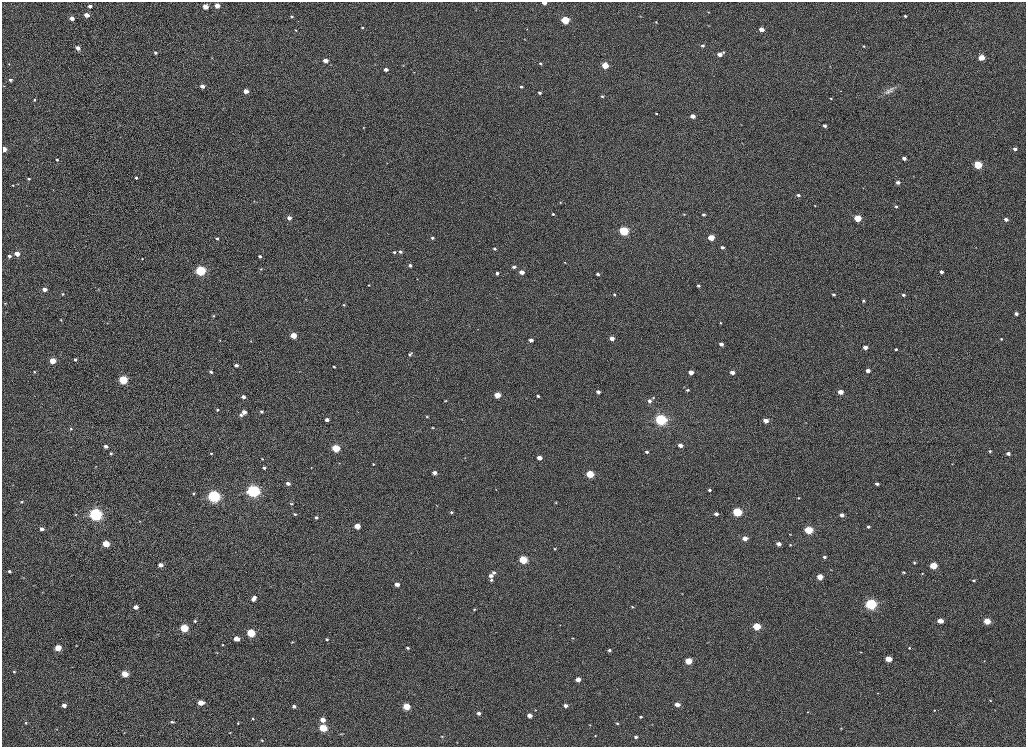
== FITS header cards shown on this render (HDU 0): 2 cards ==
NAXIS1  =                 2048
NAXIS2  =                 1489

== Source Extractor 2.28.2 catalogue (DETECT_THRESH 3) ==
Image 2048 x 1489 px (HDU 0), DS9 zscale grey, zoomed out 1/2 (1 PNG px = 2 x 2 image px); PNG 1028 x 749 px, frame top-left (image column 1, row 1489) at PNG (2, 2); no overlay
Background 1020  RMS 3.7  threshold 11.2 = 3 sigma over >= 5 px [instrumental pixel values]
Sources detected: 279; all 279 listed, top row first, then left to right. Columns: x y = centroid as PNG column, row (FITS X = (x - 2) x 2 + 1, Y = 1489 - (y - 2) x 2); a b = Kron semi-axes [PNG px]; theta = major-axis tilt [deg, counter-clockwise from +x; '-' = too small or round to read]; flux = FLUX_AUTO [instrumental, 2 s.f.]
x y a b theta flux
544 3 3 2 - 4900
217 5 3 3 - 9400
90 6 3 3 - 3400
205 7 4 3 - 12000
476 9 5 2 - 350
708 12 3 2 - 430
87 15 3 3 - 7600
292 16 3 3 - 890
640 16 3 2 - 310
905 16 3 3 - 1200
72 18 3 3 - 5000
565 20 4 3 - 46000
656 22 3 3 - 630
708 26 4 2 - 340
362 27 3 3 - 890
761 29 4 3 - 7600
296 30 3 3 - 680
524 39 2 2 - 340
702 46 4 3 - 1600
863 46 3 2 - 670
78 48 3 3 - 4100
723 52 4 3 - 850
155 53 3 3 - 1500
719 54 4 3 - 5600
981 57 4 3 - 17000
325 60 3 3 - 7700
9 64 3 3 - 540
540 64 3 3 - 1000
403 65 2 2 - 270
605 65 4 3 - 22000
386 70 3 3 - 3400
414 72 3 2 - 270
10 80 4 3 - 1800
4 86 3 2 - 370
202 86 3 3 - 3600
521 87 3 3 - 1000
246 91 3 3 - 7000
841 91 3 2 - 330
888 92 16 6 25 4400
540 93 3 2 - 1600
602 96 4 3 - 1100
831 98 3 2 - 660
34 100 3 3 - 1000
656 113 3 3 - 730
693 116 3 3 - 5700
741 124 3 2 - 290
824 126 3 3 - 2500
364 127 3 2 - 390
4 149 3 3 - 5600
1015 149 3 3 - 2300
344 155 3 2 - 250
904 158 3 3 - 3300
57 160 2 2 - 910
387 163 2 2 - 270
978 165 4 4 - 52000
136 178 3 2 - 1300
29 179 3 2 - 1200
898 182 3 3 - 3500
13 185 3 2 - 540
863 188 3 2 - 270
53 190 3 2 - 280
798 195 3 2 - 1600
254 201 2 2 - 320
560 202 3 3 - 460
815 206 2 2 - 410
896 206 3 2 - 1100
553 214 3 2 - 1000
684 214 3 2 - 620
703 215 5 3 - 1400
289 218 3 3 - 4700
857 218 4 3 - 31000
1006 219 3 3 - 2900
624 231 4 4 - 85000
711 237 4 3 - 18000
432 238 3 2 - 1300
217 239 3 2 - 1300
722 247 4 3 - 2200
494 249 3 2 - 1000
394 252 3 2 - 990
400 252 3 3 - 1700
17 254 4 3 - 8400
9 256 3 3 - 2300
260 256 3 3 - 1700
142 259 2 2 - 400
565 262 3 2 - 370
410 265 3 2 - 1600
514 267 3 3 - 2200
261 269 3 3 - 560
200 271 4 4 - 110000
522 272 3 3 - 7400
941 272 3 3 - 2600
497 273 3 2 - 1900
598 274 3 3 - 1500
417 279 2 2 - 300
369 285 3 2 - 610
698 286 3 2 - 1600
45 289 3 3 - 6300
98 289 3 2 - 300
63 294 3 3 - 990
614 294 3 2 - 780
833 294 3 2 - 1100
903 295 3 3 - 1300
306 299 3 2 - 320
863 301 3 3 - 900
5 303 2 2 - 430
344 305 3 2 - 680
1016 314 3 3 - 2500
213 316 3 2 - 790
61 320 3 3 - 610
108 323 2 2 - 290
720 323 3 2 - 590
293 335 4 3 - 16000
612 338 3 3 - 6600
1001 339 2 2 - 830
220 340 3 2 - 350
531 340 3 3 - 3500
251 341 3 2 - 360
721 344 3 3 - 4100
865 347 3 3 - 5500
896 349 3 2 - 1200
410 354 4 3 - 1400
75 360 4 3 - 1400
53 361 4 3 - 20000
236 365 3 3 - 3100
334 367 3 2 - 800
34 371 3 3 - 670
868 371 3 3 - 4300
211 372 3 2 - 1400
691 372 3 3 - 7100
732 372 3 3 - 4900
123 380 4 4 - 70000
688 390 3 3 - 990
598 392 3 3 - 3500
840 392 4 3 - 8700
497 395 4 3 - 16000
538 396 3 2 - 1300
243 397 3 3 - 3800
653 397 4 2 - 510
445 401 2 2 - 550
650 401 4 3 - 2500
217 409 3 3 - 1100
244 412 4 3 - 5600
262 412 3 3 - 1700
241 415 4 3 - 1800
427 417 4 3 - 780
327 420 3 3 - 3400
661 420 5 4 - 140000
766 421 3 3 - 6600
433 428 3 2 - 650
71 429 3 3 - 890
680 445 3 3 - 5700
106 446 3 3 - 3000
336 448 4 3 - 34000
990 451 2 2 - 990
647 452 3 3 - 1800
111 453 3 3 - 1100
211 453 4 3 - 850
1008 453 3 3 - 2700
465 458 3 2 - 390
539 458 3 3 - 7200
262 459 3 3 - 740
339 463 3 2 - 340
373 464 3 2 - 520
952 464 2 2 - 250
96 466 3 2 - 390
311 467 3 2 - 340
264 468 3 3 - 1700
435 473 3 3 - 4000
590 474 4 3 - 42000
288 483 4 3 - 3700
877 484 3 2 - 2100
496 490 3 2 - 280
709 490 3 2 - 1600
253 491 5 4 - 260000
193 493 4 3 - 870
214 496 4 4 - 260000
798 498 3 2 - 600
22 502 3 3 - 870
556 503 3 2 - 450
292 504 4 3 - 820
437 505 3 2 - 290
451 512 4 3 - 1300
737 512 4 4 - 71000
95 514 4 4 - 310000
295 514 4 3 - 1200
716 514 3 3 - 3100
76 515 3 3 - 640
842 515 3 3 - 3400
316 517 3 3 - 1800
140 521 3 2 - 340
357 526 4 3 - 15000
868 527 3 3 - 1800
42 529 3 3 - 3900
808 530 4 3 - 47000
790 534 3 2 - 410
745 538 4 3 - 8800
106 544 4 3 - 25000
779 544 3 3 - 5500
790 545 3 2 - 600
555 549 3 3 - 620
411 553 2 2 - 220
824 557 3 3 - 1600
523 560 4 3 - 48000
914 563 3 3 - 850
160 565 3 3 - 5600
933 566 4 3 - 25000
9 571 3 3 - 1800
494 572 4 3 - 1900
904 572 3 2 - 810
922 574 3 2 - 460
491 576 4 3 - 3000
820 577 4 3 - 15000
24 578 3 2 - 330
491 580 3 3 - 1400
974 580 3 2 - 1200
397 584 4 3 - 4700
42 592 3 2 - 290
682 593 3 2 - 360
255 597 3 3 - 2700
253 599 4 3 - 3600
871 604 4 4 - 180000
136 607 3 3 - 5100
632 607 4 3 - 620
474 609 3 2 - 750
195 621 3 3 - 1000
940 621 4 3 - 10000
987 621 4 3 - 22000
560 625 2 2 - 360
757 626 4 3 - 42000
184 628 4 3 - 62000
251 633 4 3 - 51000
573 638 3 2 - 560
236 639 4 3 - 9700
327 639 3 2 - 1000
292 642 3 2 - 480
76 645 3 2 - 320
223 645 3 2 - 640
58 648 4 3 - 21000
407 648 3 2 - 1400
909 648 2 2 - 680
609 650 3 3 - 1700
217 652 4 2 - 390
861 652 3 2 - 460
888 659 4 3 - 18000
688 661 4 3 - 22000
984 661 2 2 - 340
14 672 3 3 - 700
125 674 4 3 - 23000
578 679 3 3 - 8000
878 693 3 3 - 400
990 700 2 2 - 430
201 703 4 3 - 12000
677 704 4 3 - 6900
64 705 3 3 - 5300
294 706 3 3 - 2700
406 706 4 3 - 34000
565 706 3 3 - 4200
536 710 3 2 - 360
934 710 2 2 - 510
807 712 2 2 - 300
479 713 3 3 - 2500
529 715 3 3 - 7100
641 717 3 2 - 950
253 719 3 3 - 760
323 720 4 3 - 8700
172 722 4 3 - 1200
26 723 3 3 - 740
238 723 3 3 - 640
617 723 4 3 - 830
589 725 3 2 - 360
323 728 4 3 - 42000
841 728 3 2 - 370
56 729 2 2 - 280
230 733 3 2 - 490
341 734 5 3 - 580
595 736 3 3 - 580
442 737 3 3 - 550
635 737 4 3 - 2000
262 740 3 3 - 640
At the frame edge (FLAGS 8, measured only in part): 1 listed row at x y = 544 3